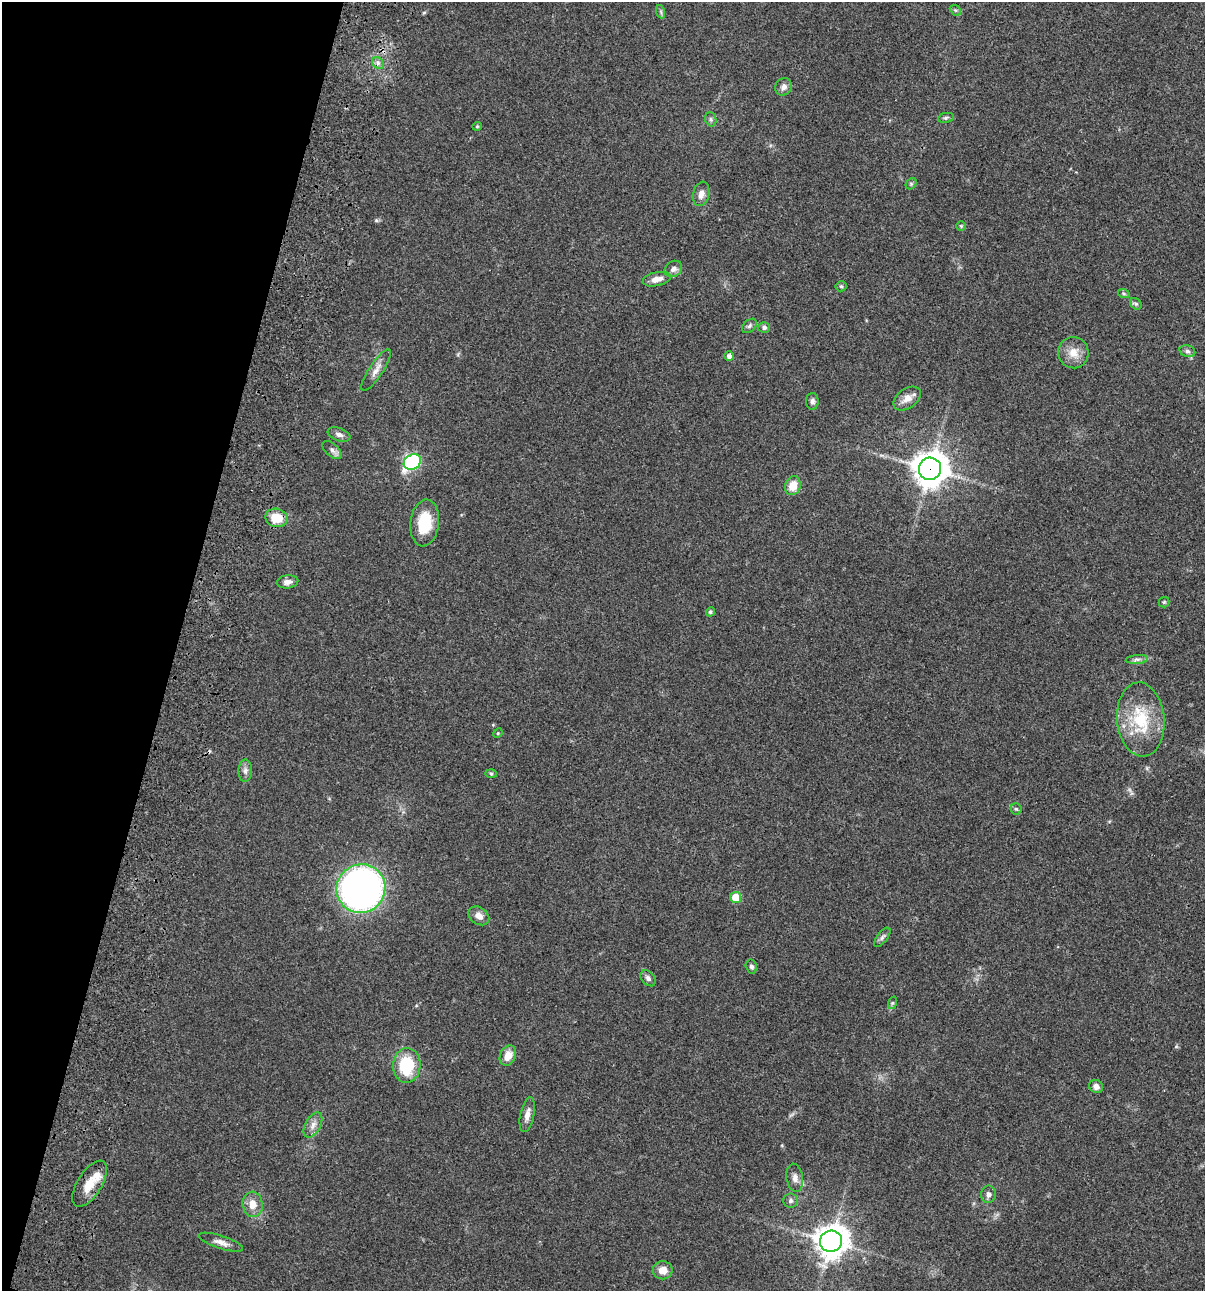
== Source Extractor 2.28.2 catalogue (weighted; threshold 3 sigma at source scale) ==
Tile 9 of 4 x 4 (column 1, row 3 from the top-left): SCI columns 235-1437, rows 1408-2696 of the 5405 x 5390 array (HDU 1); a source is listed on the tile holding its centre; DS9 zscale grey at full resolution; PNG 1207 x 1293 px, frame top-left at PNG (2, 2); each listed source drawn as its Kron ellipse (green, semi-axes under 4 px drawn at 4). Shown black and unused: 15% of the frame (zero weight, under 3 of 4 exposures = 9% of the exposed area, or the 3 px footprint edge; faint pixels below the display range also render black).
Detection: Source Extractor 2.28.2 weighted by HDU 2 'WHT'; one run over the whole footprint, this tile lists its part. Background 0.0467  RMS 0.0052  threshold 0.0236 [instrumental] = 3 sigma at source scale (4.5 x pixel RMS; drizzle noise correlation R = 1.50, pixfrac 1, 0.05/0.05 arcsec/px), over >= 5 px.
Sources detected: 61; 1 cosmic-ray / hot-pixel residue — neither listed nor drawn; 1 inside a brighter listed object's ellipse — not listed separately; the other 59 listed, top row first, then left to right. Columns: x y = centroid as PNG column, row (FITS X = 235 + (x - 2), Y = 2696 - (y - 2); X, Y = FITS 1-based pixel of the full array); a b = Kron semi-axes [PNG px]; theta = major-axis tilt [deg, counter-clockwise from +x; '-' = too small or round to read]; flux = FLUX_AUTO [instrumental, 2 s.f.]
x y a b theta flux
955 10 6 4 -43 0.67
661 12 7 4 -72 0.92
378 63 6 5 - 1.2
784 87 9 8 - 2.5
946 118 8 5 11 0.96
711 119 7 5 -69 1.1
477 126 5 4 - 0.66
911 184 6 4 46 0.79
701 194 12 8 75 3
961 226 5 4 - 0.55
673 269 9 7 34 2.3
657 279 14 7 13 4.3
841 286 5 5 - 0.71
1124 294 6 4 -19 0.74
1136 304 6 5 - 0.94
749 326 8 5 42 1.4
764 327 6 5 - 1.2
1187 351 8 5 -16 1.3
1073 353 16 15 - 6.4
729 356 5 4 - 1.9
376 370 24 7 57 4
907 398 15 9 36 4.5
812 401 8 6 -88 1.6
339 435 12 6 -21 2
332 450 11 6 -41 1.8
412 462 9 7 31 81
930 469 11 11 - 830
793 486 10 7 70 7.2
276 518 11 9 -12 10
425 523 23 14 83 17
287 582 11 6 7 2.4
1164 602 5 5 - 0.69
710 612 5 4 - 0.88
1137 659 11 4 5 1.5
1141 719 37 23 -85 25
498 733 5 4 - 0.53
245 771 11 7 87 2
491 773 6 4 -2 0.64
1016 809 6 5 - 0.82
361 889 24 24 - 210
736 897 5 5 - 10
479 916 11 8 -35 3.5
882 937 11 5 52 1.3
751 966 7 5 -75 1.3
648 978 9 6 -49 1.7
892 1003 6 4 71 0.7
508 1056 10 7 64 5.7
407 1065 17 14 88 23
1096 1086 7 6 - 2.1
527 1115 17 7 78 3.4
313 1125 14 7 61 3.3
795 1178 14 8 -81 3.1
90 1184 26 12 58 8.9
988 1194 9 7 81 1.9
790 1201 7 7 - 1.5
253 1204 12 10 -82 5.4
831 1241 11 10 - 710
221 1242 23 6 -18 3.4
663 1270 10 9 - 4.5
Overlapping masked pixels (flux is a lower limit): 2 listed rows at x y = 930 469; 90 1184